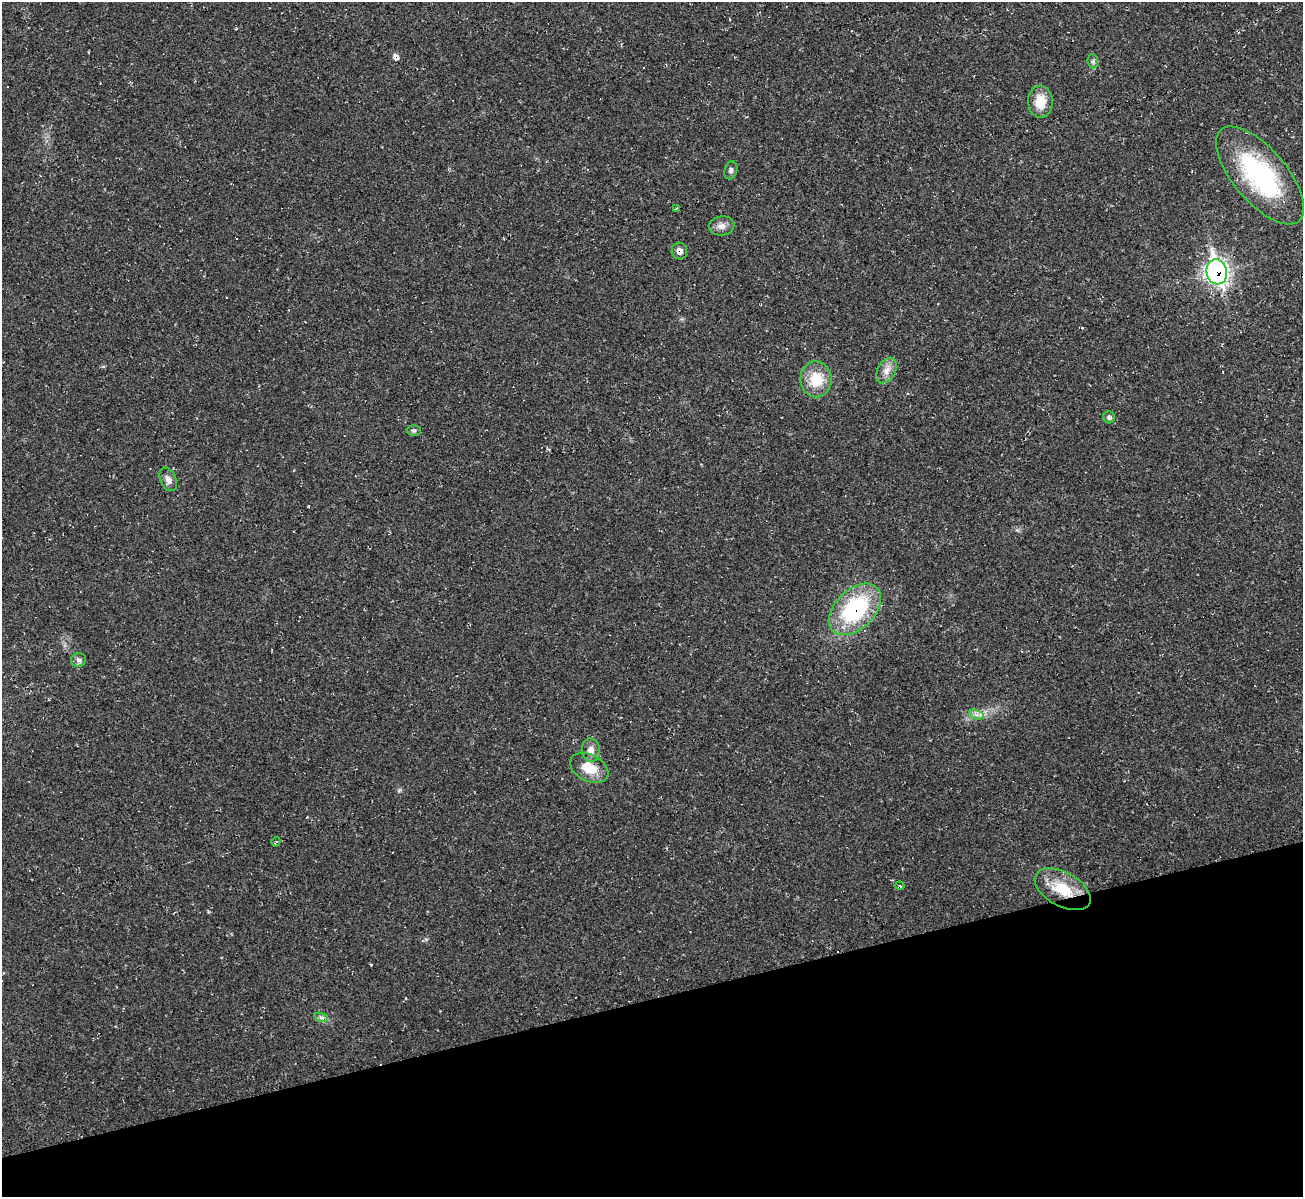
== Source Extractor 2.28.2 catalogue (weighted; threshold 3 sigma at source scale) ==
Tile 14 of 4 x 4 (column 2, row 4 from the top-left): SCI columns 1301-2601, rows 142-1336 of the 5202 x 5184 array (HDU 1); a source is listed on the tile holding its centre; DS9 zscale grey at full resolution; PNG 1305 x 1199 px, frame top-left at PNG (2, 2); each listed source drawn as its Kron ellipse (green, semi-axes under 4 px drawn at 4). Shown black and unused: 17% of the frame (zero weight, under 2 of 3 exposures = <1% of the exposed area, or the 3 px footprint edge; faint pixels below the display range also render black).
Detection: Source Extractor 2.28.2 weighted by HDU 2 'WHT'; one run over the whole footprint, this tile lists its part. Background 0.0513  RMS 0.0069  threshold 0.031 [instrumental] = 3 sigma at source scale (4.5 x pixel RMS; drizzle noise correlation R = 1.50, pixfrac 1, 0.05/0.05 arcsec/px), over >= 5 px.
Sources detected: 26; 4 cosmic-ray / hot-pixel residue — neither listed nor drawn; the other 22 listed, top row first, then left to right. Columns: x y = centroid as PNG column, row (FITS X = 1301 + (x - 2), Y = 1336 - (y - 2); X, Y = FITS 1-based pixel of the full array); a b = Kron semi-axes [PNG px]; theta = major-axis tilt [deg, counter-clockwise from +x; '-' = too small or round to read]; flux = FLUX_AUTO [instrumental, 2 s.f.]
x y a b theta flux
1093 61 7 5 -86 1.6
1040 102 16 12 -89 13
731 170 9 6 75 1.9
1260 175 60 26 -50 89
677 208 4 3 - 3.7
722 226 13 9 9 4.3
679 251 8 7 - 4.3
1217 272 13 10 -75 310
886 371 14 9 60 5.3
816 379 18 15 -88 19
1109 417 6 5 - 1.6
414 430 7 5 0 1.3
168 479 12 7 -67 4.1
855 609 31 19 44 70
78 660 8 6 19 2.2
976 714 7 4 -19 2.3
591 750 12 9 -85 5.2
589 768 20 13 -27 15
276 842 5 3 - 1.7
900 886 4 3 - 0.8
1063 889 30 17 -29 23
321 1017 7 4 -19 1.6
Overlapping masked pixels (flux is a lower limit): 4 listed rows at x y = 679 251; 1217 272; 855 609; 1063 889